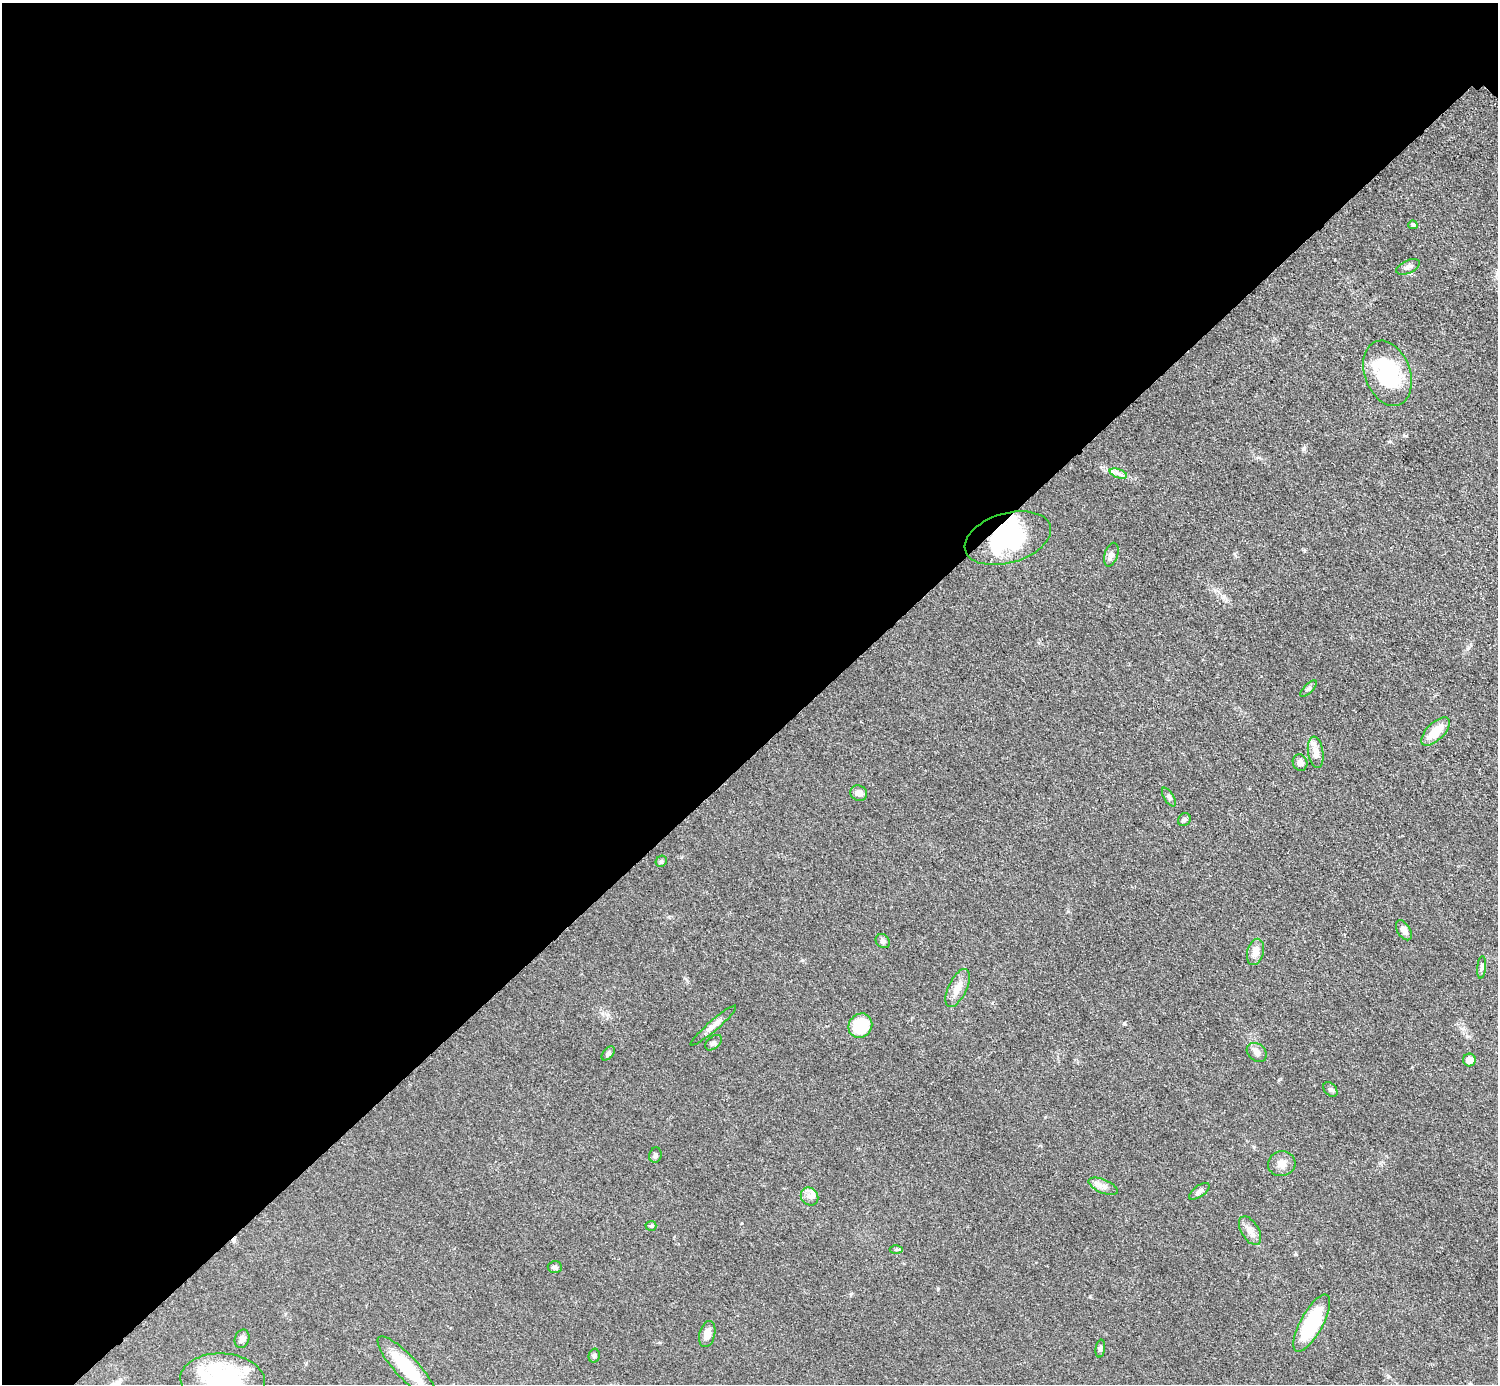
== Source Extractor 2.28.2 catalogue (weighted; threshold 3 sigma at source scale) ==
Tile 5 of 4 x 4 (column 1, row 2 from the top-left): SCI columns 8-1503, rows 3070-4451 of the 5993 x 5993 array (HDU 1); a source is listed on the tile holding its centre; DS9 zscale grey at full resolution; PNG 1500 x 1386 px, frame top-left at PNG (2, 3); each listed source drawn as its Kron ellipse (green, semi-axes under 4 px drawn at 4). Shown black and unused: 55% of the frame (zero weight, under 3 of 5 exposures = <1% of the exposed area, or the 3 px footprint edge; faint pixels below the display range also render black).
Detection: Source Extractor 2.28.2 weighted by HDU 2 'WHT'; one run over the whole footprint, this tile lists its part. Background 0.0505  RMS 0.0053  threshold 0.0239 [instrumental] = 3 sigma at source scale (4.5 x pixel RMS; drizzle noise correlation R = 1.50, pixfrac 1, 0.05/0.05 arcsec/px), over >= 5 px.
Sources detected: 48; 2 inside a brighter object's white glare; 1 cosmic-ray / hot-pixel residue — neither listed nor drawn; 3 inside a brighter listed object's ellipse — not listed separately; the other 42 listed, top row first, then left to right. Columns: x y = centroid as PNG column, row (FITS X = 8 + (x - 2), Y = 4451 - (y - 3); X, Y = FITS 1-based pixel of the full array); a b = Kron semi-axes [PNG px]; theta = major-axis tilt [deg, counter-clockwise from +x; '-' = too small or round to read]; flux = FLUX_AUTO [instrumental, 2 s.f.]
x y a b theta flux
1413 225 4 4 - 1.2
1408 267 12 6 25 2.2
1387 373 33 23 -70 45
1118 473 9 4 -19 1.8
1008 538 44 25 16 43
1111 555 12 6 72 2.1
1308 689 11 4 45 1.3
1435 732 18 8 43 10
1316 752 16 7 -81 3.9
1300 763 8 7 - 2.2
859 793 8 7 - 3.2
1169 797 10 5 -57 1.3
1184 820 7 6 - 1.2
661 861 6 5 - 0.92
1404 930 11 6 -57 3.2
883 941 8 6 -45 1.5
1255 952 13 8 76 5
1482 967 11 4 85 1.4
958 988 20 9 64 5.6
713 1026 29 5 41 3.6
860 1026 12 11 - 19
714 1043 9 6 41 1.5
1257 1052 11 8 -39 3.1
608 1053 8 5 46 1.2
1469 1060 6 6 - 3.9
1330 1090 8 6 -49 1.3
655 1155 8 6 74 1.3
1282 1164 14 12 13 4.3
1103 1186 15 6 -23 3.1
1199 1191 12 5 35 1.9
809 1196 9 8 - 2.9
651 1226 5 5 - 0.73
1250 1231 16 8 -59 4
896 1249 6 4 1 0.74
555 1267 7 6 - 1.1
1312 1323 32 11 61 39
707 1334 13 7 76 4.4
242 1339 9 7 70 2.3
1100 1349 9 4 84 1.3
594 1356 7 5 75 1
407 1368 42 11 -47 24
223 1380 42 27 -4 50
Isophote crosses this tile's border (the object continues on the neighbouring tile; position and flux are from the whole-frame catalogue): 2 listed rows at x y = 407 1368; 223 1380
Unlisted compact peaks at least as high as the median listed source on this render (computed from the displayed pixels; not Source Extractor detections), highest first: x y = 1124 1023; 1304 449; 1090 1296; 938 1288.